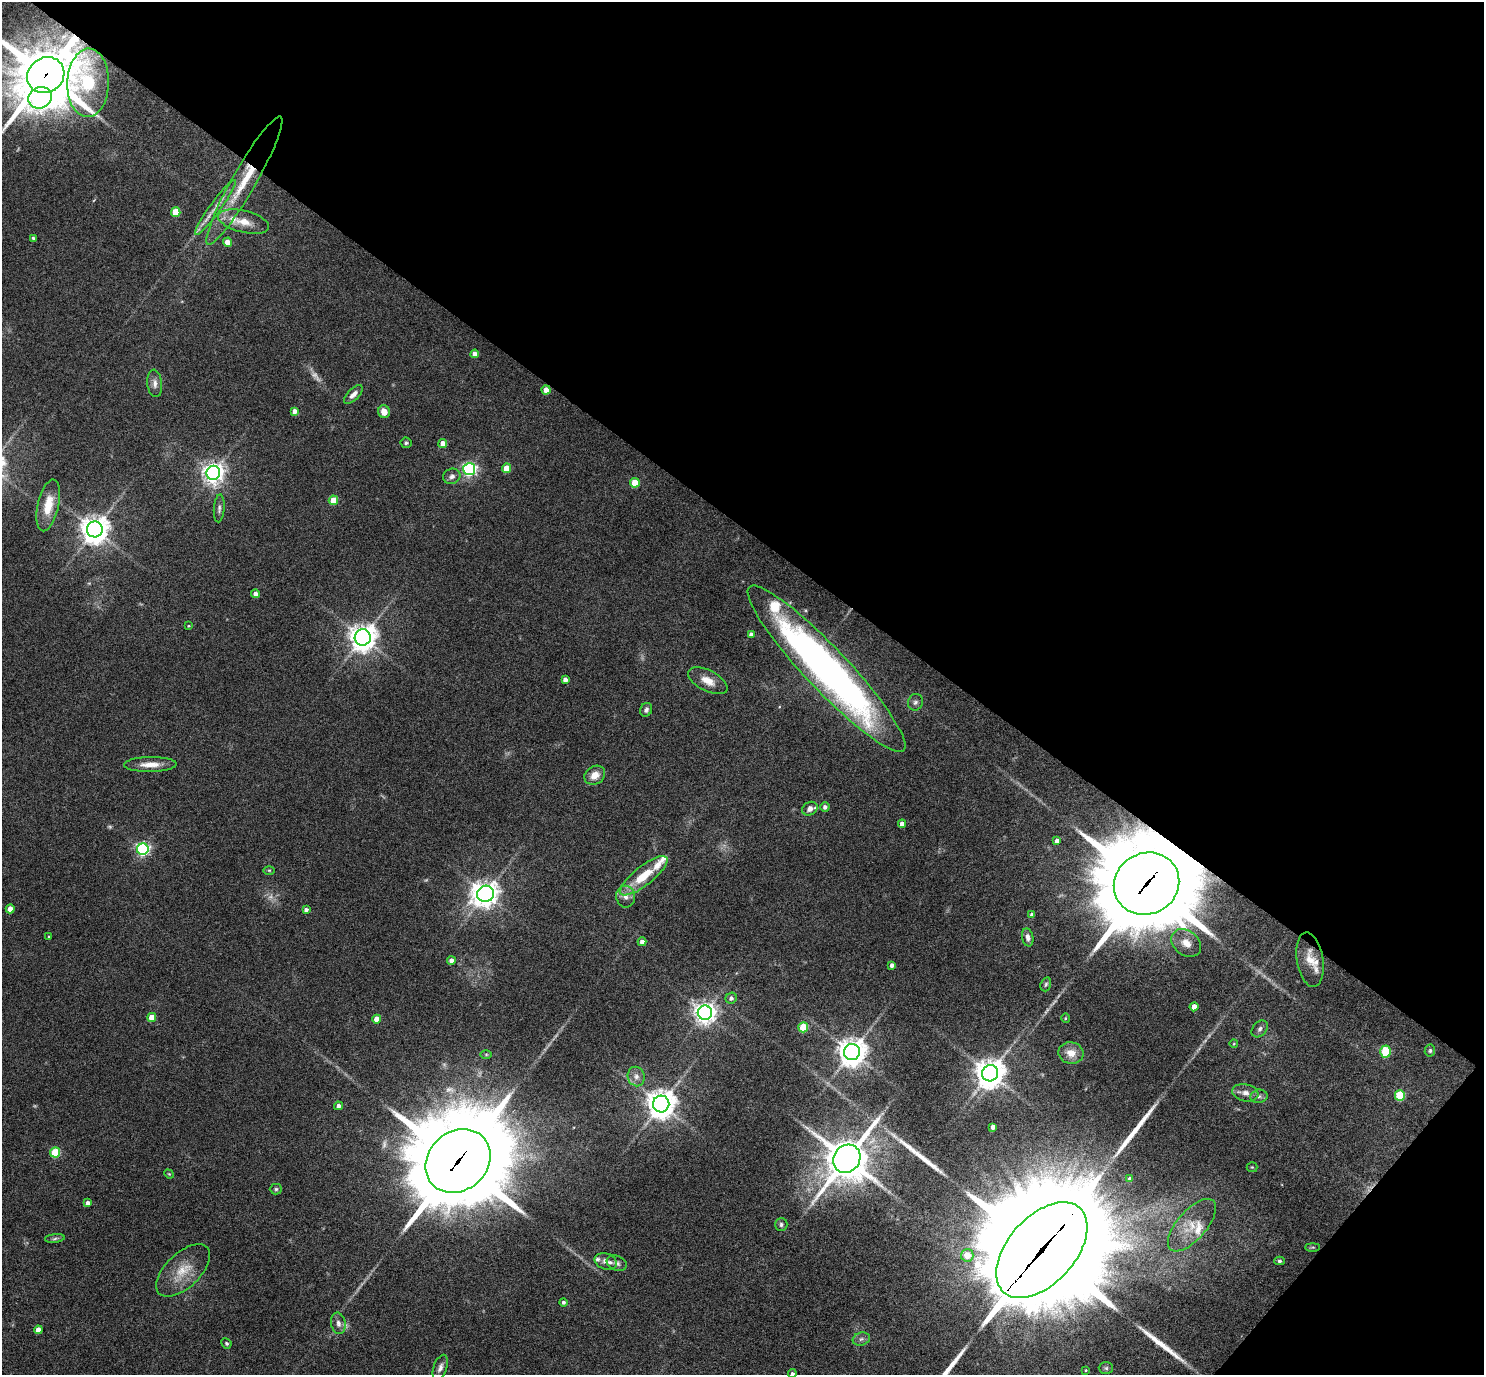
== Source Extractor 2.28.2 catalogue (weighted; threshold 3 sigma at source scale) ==
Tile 8 of 4 x 4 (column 4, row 2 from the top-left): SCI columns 4455-5936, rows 3043-4415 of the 5940 x 5944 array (HDU 1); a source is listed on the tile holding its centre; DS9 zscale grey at full resolution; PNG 1486 x 1377 px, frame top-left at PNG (2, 2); each listed source drawn as its Kron ellipse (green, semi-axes under 4 px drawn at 4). Shown black and unused: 40% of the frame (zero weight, under 5 of 9 exposures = <1% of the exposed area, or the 3 px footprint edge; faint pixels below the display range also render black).
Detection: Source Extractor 2.28.2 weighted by HDU 2 'WHT'; one run over the whole footprint, this tile lists its part. Background 0.0429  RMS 0.0039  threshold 0.016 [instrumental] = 3 sigma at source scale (4.09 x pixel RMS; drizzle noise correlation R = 1.36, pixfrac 0.8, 0.05/0.05 arcsec/px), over >= 5 px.
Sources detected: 126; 5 too faint to see at this stretch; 4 long thin detections or spike segments (spike, bleed or trail) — neither listed nor drawn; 10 inside a brighter listed object's ellipse — not listed separately; the other 107 listed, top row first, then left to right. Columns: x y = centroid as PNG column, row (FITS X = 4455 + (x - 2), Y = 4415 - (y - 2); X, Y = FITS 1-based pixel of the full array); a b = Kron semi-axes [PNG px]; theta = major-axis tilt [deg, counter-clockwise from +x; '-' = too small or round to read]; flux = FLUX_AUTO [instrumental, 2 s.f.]
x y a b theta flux
46 75 19 17 36 2800
88 83 34 21 88 57
40 98 12 10 25 130
244 180 73 12 60 21
215 207 34 5 54 4
176 212 5 4 - 11
244 222 26 11 -14 6.1
33 238 4 3 - 0.64
227 242 4 4 - 3.1
475 354 4 4 - 2.6
155 383 14 7 -84 2
546 390 4 4 - 3.9
353 394 12 5 44 2.1
295 411 4 4 - 2.2
384 412 6 6 - 3.2
406 443 5 5 - 0.66
443 443 4 4 - 3.3
507 468 5 4 - 6.3
469 469 6 6 - 83
213 473 7 7 - 250
452 476 9 7 21 1.5
635 483 5 4 - 9.3
333 500 5 4 - 9.3
48 505 26 10 77 7.4
219 508 14 5 85 1.3
95 529 8 8 - 480
256 594 4 4 - 2.2
188 626 3 3 - 0.29
751 634 4 4 - 1.6
363 637 8 8 - 450
826 669 112 21 -47 210
565 680 4 4 - 1.8
708 681 21 10 -27 4.8
915 702 8 7 - 1.2
646 710 7 6 - 1.1
150 764 26 7 1 4.7
595 775 11 9 35 3.8
825 807 4 4 - 1.2
810 809 8 6 27 2.3
902 824 4 4 - 2.2
1057 841 4 4 - 2
143 849 6 6 - 78
269 870 6 4 -1 0.46
644 876 29 9 38 11
1147 884 33 30 26 6900
486 894 8 8 - 380
626 897 11 9 -84 2.7
10 909 4 4 - 3.7
306 910 4 4 - 1.3
1032 915 4 4 - 1.3
49 937 3 2 - 0.32
1028 937 9 5 -79 1.6
642 942 4 4 - 2.1
1186 943 16 12 -37 4.2
1310 960 27 13 -81 5.6
451 961 4 4 - 1.9
892 965 4 4 - 1.4
1046 984 7 5 73 0.66
731 998 6 5 - 1.1
1194 1007 4 4 - 3.5
705 1013 7 7 - 270
152 1017 4 4 - 6.5
1065 1018 5 3 - 0.31
377 1019 4 4 - 4.9
803 1027 5 5 - 14
1260 1029 9 7 50 1.2
1234 1043 4 3 - 0.3
1430 1051 6 5 - 0.65
852 1052 8 8 - 520
1385 1052 6 5 - 23
1071 1053 13 10 -10 4.3
486 1054 5 3 - 0.41
990 1073 8 8 - 560
636 1077 10 8 -70 2.1
1245 1093 13 8 -11 2.3
1400 1095 5 5 - 17
1259 1096 8 6 10 1.2
661 1104 8 8 - 540
338 1106 4 4 - 1.5
993 1127 4 4 - 2.1
55 1152 5 5 - 19
847 1159 15 13 54 1400
458 1161 35 29 41 6800
1252 1167 5 5 - 0.45
169 1174 5 4 - 0.36
1130 1179 4 4 - 1.3
276 1189 6 5 - 0.68
88 1203 4 4 - 1.9
781 1225 6 6 - 0.89
1192 1225 32 14 49 8.8
55 1238 10 4 6 0.81
1313 1247 7 3 0 0.49
1042 1250 57 33 48 20000
967 1255 6 6 - 5.5
606 1261 11 8 -20 1.9
1279 1261 5 4 - 0.65
617 1263 10 7 -21 1.2
183 1270 33 17 44 9.7
563 1302 4 4 - 0.78
338 1323 11 7 -80 1.7
38 1330 4 4 - 3.3
861 1339 9 6 17 1.2
226 1343 5 4 - 0.59
440 1368 13 6 71 1.9
1106 1368 7 6 - 0.76
1086 1370 3 3 - 0.38
792 1374 4 4 - 0.93
Overlapping masked pixels (flux is a lower limit): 7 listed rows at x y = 46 75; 88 83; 244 180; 826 669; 1147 884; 458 1161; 1042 1250
Isophote crosses this tile's border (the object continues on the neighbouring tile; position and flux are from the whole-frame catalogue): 2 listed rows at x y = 46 75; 792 1374